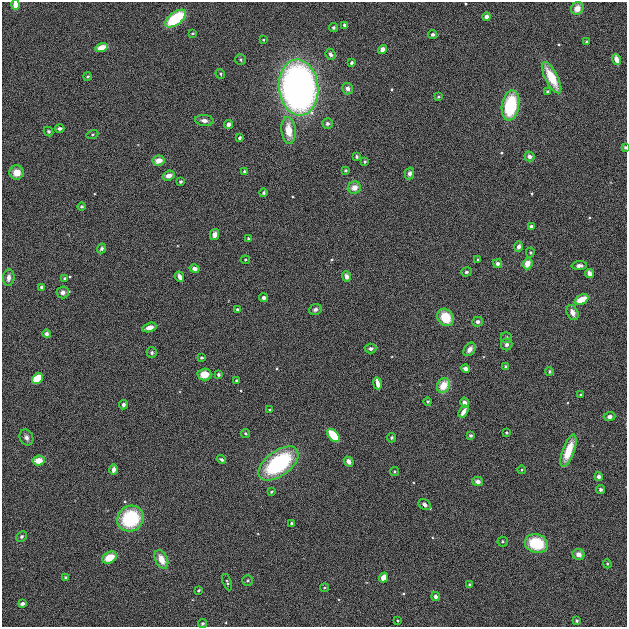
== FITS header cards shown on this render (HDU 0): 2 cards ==
NAXIS1  =                  625
NAXIS2  =                  625

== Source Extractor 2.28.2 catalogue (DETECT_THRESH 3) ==
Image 625 x 625 px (HDU 0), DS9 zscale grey, 1 PNG px = 1 image px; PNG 629 x 629 px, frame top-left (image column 1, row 625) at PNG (2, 2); each listed source drawn as its Kron ellipse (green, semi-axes under 4 px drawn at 4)
Background 1.99e-04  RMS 0.0056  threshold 0.0167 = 3 sigma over >= 5 px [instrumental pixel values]
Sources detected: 137; all 137 listed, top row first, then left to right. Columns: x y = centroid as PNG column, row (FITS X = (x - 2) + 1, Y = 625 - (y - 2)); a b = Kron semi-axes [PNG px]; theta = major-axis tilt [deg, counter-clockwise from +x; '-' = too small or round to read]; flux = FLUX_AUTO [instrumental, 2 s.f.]
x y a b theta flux
15 5 5 4 - 4.5
577 8 7 6 - 3.6
486 17 4 4 - 1.6
176 18 12 6 37 21
345 26 4 3 - 1.1
333 28 4 3 - 0.73
192 33 3 2 - 0.4
433 34 4 4 - 1.1
263 40 4 3 - 0.38
586 42 4 4 - 0.52
102 47 6 4 17 4.7
382 50 4 4 - 2.7
330 54 6 5 - 1.3
616 59 5 4 - 3.1
241 60 5 5 - 0.61
351 63 4 3 - 0.77
220 74 5 4 - 0.49
88 76 4 4 - 0.61
552 78 17 6 -63 11
299 88 28 20 -84 200
347 89 6 5 - 1.7
547 92 4 4 - 0.59
438 97 4 3 - 0.36
510 105 15 8 80 23
204 120 9 5 -7 1.8
327 124 5 5 - 0.94
228 125 4 4 - 1.9
60 128 5 3 - 1
289 130 13 7 -84 6.8
48 131 5 4 - 0.8
92 134 6 4 19 0.46
239 138 4 3 - 0.76
625 147 4 3 - 0.64
529 156 5 4 - 1.9
357 157 3 3 - 0.72
159 161 6 5 - 3.6
365 162 3 3 - 0.52
346 170 4 4 - 0.59
244 172 4 4 - 0.74
17 173 7 7 - 4.4
410 173 6 4 77 1.8
169 176 6 5 - 2.5
181 182 3 3 - 0.67
354 188 7 6 - 3.3
263 193 4 4 - 0.62
81 206 4 4 - 0.58
531 226 4 3 - 1.2
215 235 5 4 - 2.1
249 239 4 3 - 0.63
519 247 5 4 - 1.6
102 249 5 4 - 0.99
530 252 5 4 - 0.5
478 259 3 2 - 0.38
245 260 5 3 - 0.42
497 264 4 4 - 1.3
527 264 6 5 - 3.9
579 266 7 4 2 1.4
195 269 5 4 - 1.5
466 272 5 4 - 0.78
589 274 4 4 - 2.6
346 276 5 4 - 1.6
180 277 5 3 - 1.9
9 278 8 5 84 2.1
65 279 4 4 - 0.55
42 287 4 4 - 0.99
63 292 6 6 - 2.3
264 298 4 4 - 1.2
581 300 7 4 26 6.6
315 309 6 5 - 1.3
237 310 4 4 - 0.83
573 312 8 5 -64 2.3
446 317 9 7 -52 9.5
478 322 5 5 - 1.4
149 327 7 4 15 2.5
47 334 4 4 - 1.1
507 338 6 5 - 0.77
507 344 6 5 - 1.2
370 349 6 5 - 1.1
470 349 7 5 53 2.3
152 353 5 5 - 0.96
201 358 4 3 - 0.58
506 366 4 3 - 0.5
466 368 4 3 - 1.6
549 371 4 4 - 0.58
204 375 7 6 - 5.7
218 375 4 4 - 0.8
37 379 6 5 - 18
237 380 4 4 - 0.56
377 383 6 3 -80 2.7
443 386 8 6 61 7.1
580 395 3 3 - 0.46
428 401 4 4 - 0.54
465 403 5 4 - 2
123 405 4 4 - 1.1
270 410 4 2 - 0.43
463 412 6 3 58 3.6
609 417 6 4 2 1.3
245 433 4 4 - 0.65
506 433 3 3 - 0.43
470 435 3 3 - 0.74
333 436 8 4 -49 18
26 437 8 6 -64 1.4
392 438 5 4 - 0.74
568 451 17 6 70 9.2
221 459 5 4 - 0.82
39 461 6 5 - 4.6
349 461 5 4 - 1.9
278 463 23 12 37 41
114 470 5 4 - 1.8
521 470 4 3 - 0.36
395 471 4 4 - 0.44
599 477 4 4 - 1.1
477 481 5 4 - 1.8
601 490 4 4 - 0.94
271 492 4 4 - 0.52
425 504 6 5 - 1.5
130 519 14 12 38 25
292 523 3 3 - 0.61
22 536 5 4 - 0.9
502 541 5 5 - 0.64
536 543 12 9 -15 16
579 554 6 5 - 2.5
109 558 8 5 27 6.7
161 559 10 6 -65 5.1
607 564 4 3 - 0.44
65 577 4 3 - 0.55
384 578 5 4 - 5.4
248 580 5 5 - 0.6
227 582 8 3 -71 0.54
469 584 3 3 - 0.47
325 588 4 3 - 0.35
199 590 3 3 - 0.56
436 597 5 4 - 1
22 604 4 3 - 0.99
398 621 3 2 - 0.35
577 621 4 4 - 0.62
202 623 5 4 - 0.74
At the frame edge (FLAGS 8, measured only in part): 2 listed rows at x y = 15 5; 625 147